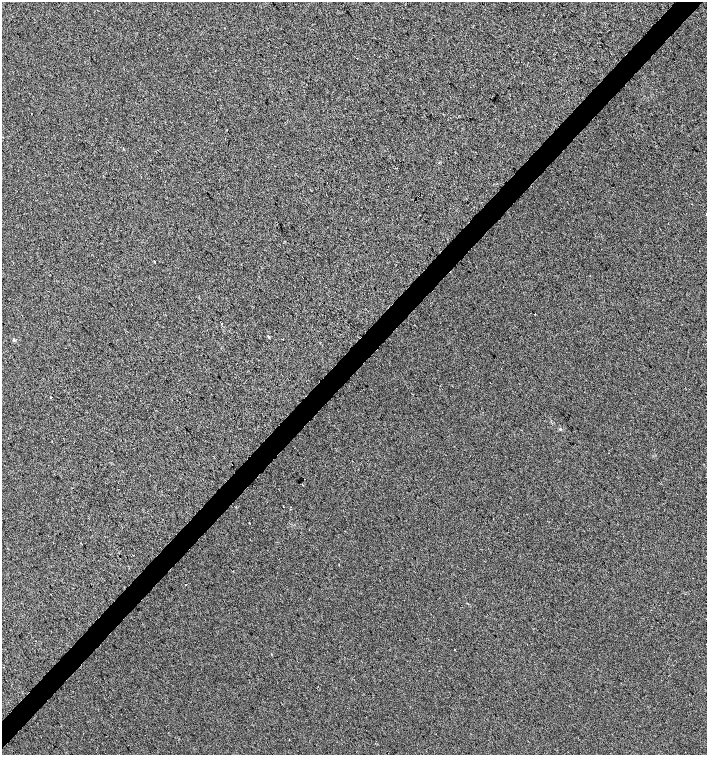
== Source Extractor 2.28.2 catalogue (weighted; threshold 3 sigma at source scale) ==
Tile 10 of 4 x 4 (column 2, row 3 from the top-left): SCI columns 1633-3041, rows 1507-3012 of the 6018 x 6029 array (HDU 1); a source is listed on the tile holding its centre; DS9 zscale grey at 2 x 2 block average (1 PNG px = mean of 2 x 2 image px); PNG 709 x 757 px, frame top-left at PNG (2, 2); no overlay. Shown black and unused: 4% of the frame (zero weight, under 2 of 3 exposures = <1% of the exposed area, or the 3 px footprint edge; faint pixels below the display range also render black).
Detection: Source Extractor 2.28.2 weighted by HDU 2 'WHT'; one run over the whole footprint, this tile lists its part. Background 6.08e-04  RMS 0.0056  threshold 0.0251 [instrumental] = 3 sigma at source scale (4.5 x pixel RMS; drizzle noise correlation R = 1.50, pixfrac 1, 0.0396/0.0396 arcsec/px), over >= 5 px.
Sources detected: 11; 2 cosmic-ray / hot-pixel residue — not listed; the other 9 listed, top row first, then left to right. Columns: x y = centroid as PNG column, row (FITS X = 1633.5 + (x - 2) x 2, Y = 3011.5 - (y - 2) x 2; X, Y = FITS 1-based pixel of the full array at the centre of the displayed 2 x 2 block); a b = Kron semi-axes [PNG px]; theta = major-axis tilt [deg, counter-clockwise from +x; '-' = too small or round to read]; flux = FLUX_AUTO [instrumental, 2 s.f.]
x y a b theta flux
31 113 2 2 - 0.42
154 261 3 2 - 0.65
535 314 2 2 - 0.49
268 337 3 2 - 1.5
560 429 4 2 - 1.1
283 507 2 2 - 0.58
249 523 2 2 - 3.3
133 555 2 2 - 0.5
186 585 2 2 - 0.68